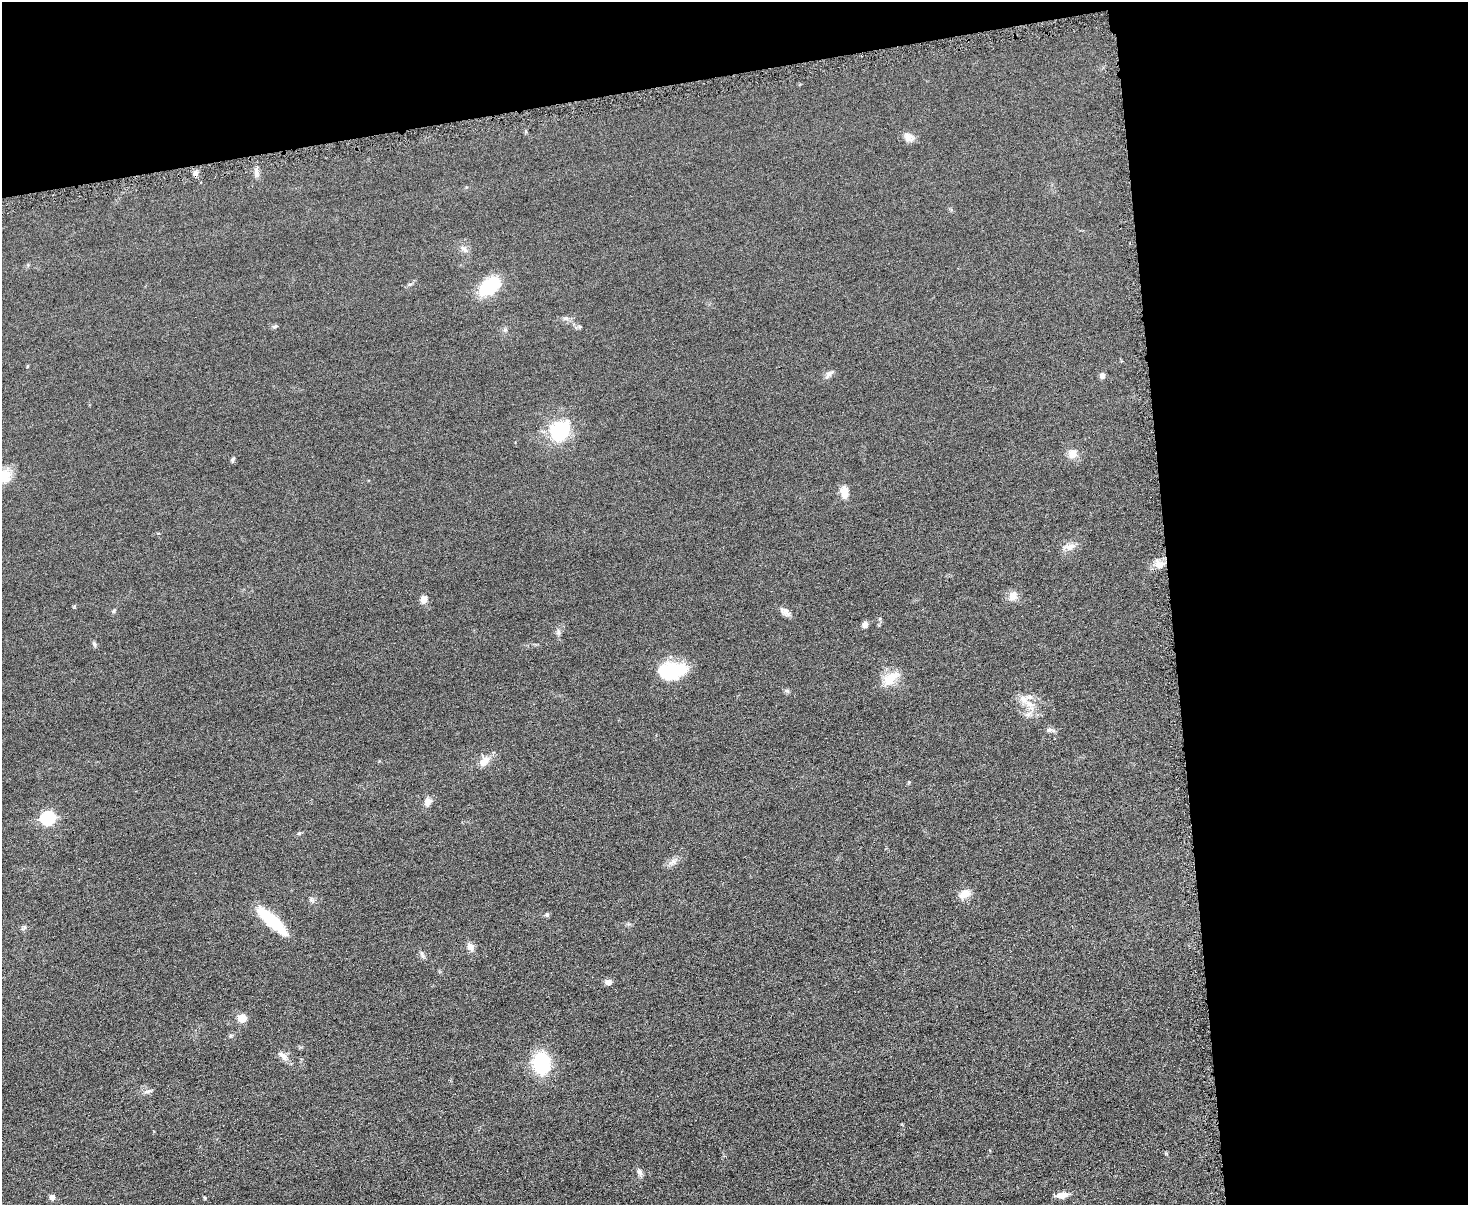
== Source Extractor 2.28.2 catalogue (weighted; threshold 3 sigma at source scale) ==
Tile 3 of 3 x 4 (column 3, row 1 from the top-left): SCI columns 3077-4542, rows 3614-4816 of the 4798 x 4820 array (HDU 1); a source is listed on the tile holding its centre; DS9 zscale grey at full resolution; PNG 1470 x 1207 px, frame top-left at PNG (2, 2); no overlay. Shown black and unused: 27% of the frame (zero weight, under 4 of 8 exposures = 1% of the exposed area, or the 3 px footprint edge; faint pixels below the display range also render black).
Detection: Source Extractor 2.28.2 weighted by HDU 2 'WHT'; one run over the whole footprint, this tile lists its part. Background 0.0578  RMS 0.0079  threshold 0.0323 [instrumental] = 3 sigma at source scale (4.09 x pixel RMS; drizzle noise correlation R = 1.36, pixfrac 0.8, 0.05/0.05 arcsec/px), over >= 5 px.
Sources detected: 49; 1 cosmic-ray / hot-pixel residue — not listed; the other 48 listed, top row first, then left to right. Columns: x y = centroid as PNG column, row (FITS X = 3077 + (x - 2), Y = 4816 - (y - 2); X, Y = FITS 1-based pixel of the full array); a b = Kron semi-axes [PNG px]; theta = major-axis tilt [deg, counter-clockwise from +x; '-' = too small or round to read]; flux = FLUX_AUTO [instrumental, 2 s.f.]
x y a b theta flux
909 137 16 9 -31 4.6
257 173 10 5 90 2.6
464 249 11 6 -46 2.9
489 286 24 15 38 32
274 327 8 3 19 1.1
580 327 6 4 -19 1
27 366 5 3 - 0.63
829 374 13 6 49 2.9
1102 375 5 5 - 4.1
560 431 29 24 48 35
1072 454 13 12 - 6
233 459 6 5 - 1.3
3 476 20 17 -8 15
844 492 17 9 -85 6.7
1070 546 15 7 12 5
1159 564 14 10 13 6.6
1013 596 14 11 75 5.6
424 599 9 8 - 4.4
113 611 5 5 - 1
785 612 15 8 -39 3.7
865 625 8 6 71 2.6
558 632 9 5 -87 2.1
94 644 7 5 -47 1.4
672 671 30 16 7 42
890 679 22 13 41 14
787 691 6 4 -18 1.2
1029 704 13 8 -24 6.8
1050 730 12 6 -8 2.3
485 761 17 9 41 6.8
428 802 10 9 - 4.2
47 818 7 6 - 110
299 833 5 4 - 0.86
672 862 12 6 30 3.4
964 894 16 9 32 6.6
547 915 6 6 - 1.2
272 921 36 10 -43 34
25 927 7 4 89 1.2
470 947 12 8 -61 4
422 955 13 4 -74 1.9
608 982 7 6 - 3.4
242 1018 5 5 - 20
230 1036 6 4 71 0.94
283 1056 17 7 -42 4.6
541 1063 22 16 -89 48
148 1091 14 4 15 2.1
640 1172 11 6 -67 2.5
1062 1195 11 6 9 6.8
52 1197 6 5 - 3
Isophote crosses this tile's border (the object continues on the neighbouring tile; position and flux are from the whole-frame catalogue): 1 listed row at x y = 3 476